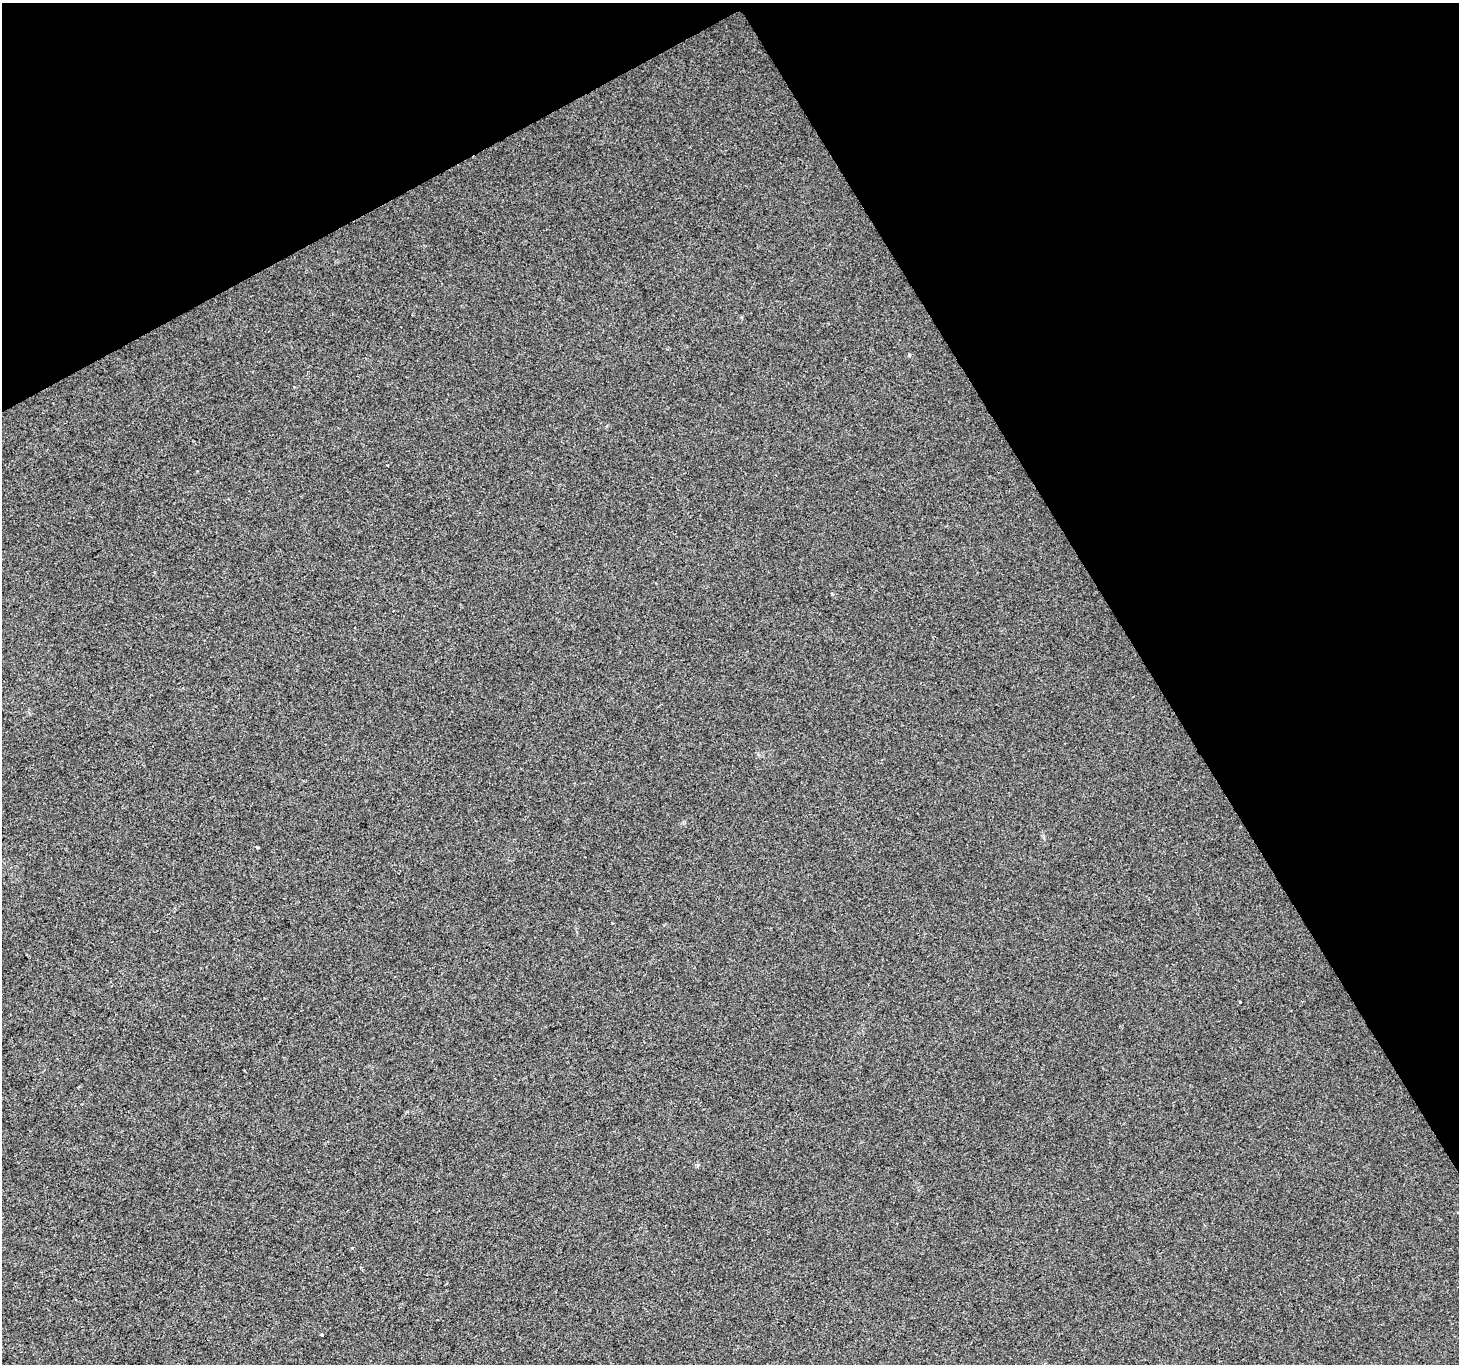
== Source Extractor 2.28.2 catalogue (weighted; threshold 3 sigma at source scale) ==
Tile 3 of 4 x 4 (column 3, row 1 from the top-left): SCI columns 2917-4373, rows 4255-5616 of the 5830 x 5725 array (HDU 1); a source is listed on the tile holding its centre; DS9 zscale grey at full resolution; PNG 1461 x 1366 px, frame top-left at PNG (2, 3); no overlay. Shown black and unused: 29% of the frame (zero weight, under 2 of 3 exposures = <1% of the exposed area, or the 3 px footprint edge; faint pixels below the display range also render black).
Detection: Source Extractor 2.28.2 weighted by HDU 2 'WHT'; one run over the whole footprint, this tile lists its part. Background 0.00705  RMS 0.0048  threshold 0.0216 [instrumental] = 3 sigma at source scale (4.5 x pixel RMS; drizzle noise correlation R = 1.50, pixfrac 1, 0.0396/0.0396 arcsec/px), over >= 5 px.
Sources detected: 5; all 5 listed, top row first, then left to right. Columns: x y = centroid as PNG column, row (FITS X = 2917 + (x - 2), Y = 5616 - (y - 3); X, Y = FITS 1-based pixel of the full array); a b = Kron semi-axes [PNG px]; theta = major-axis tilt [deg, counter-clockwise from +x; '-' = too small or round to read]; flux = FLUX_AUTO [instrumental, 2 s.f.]
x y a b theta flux
387 465 2 2 - 0.48
394 611 3 2 - 0.77
257 847 4 3 - 0.51
1240 1002 3 3 - 0.66
322 1334 3 3 - 1.9